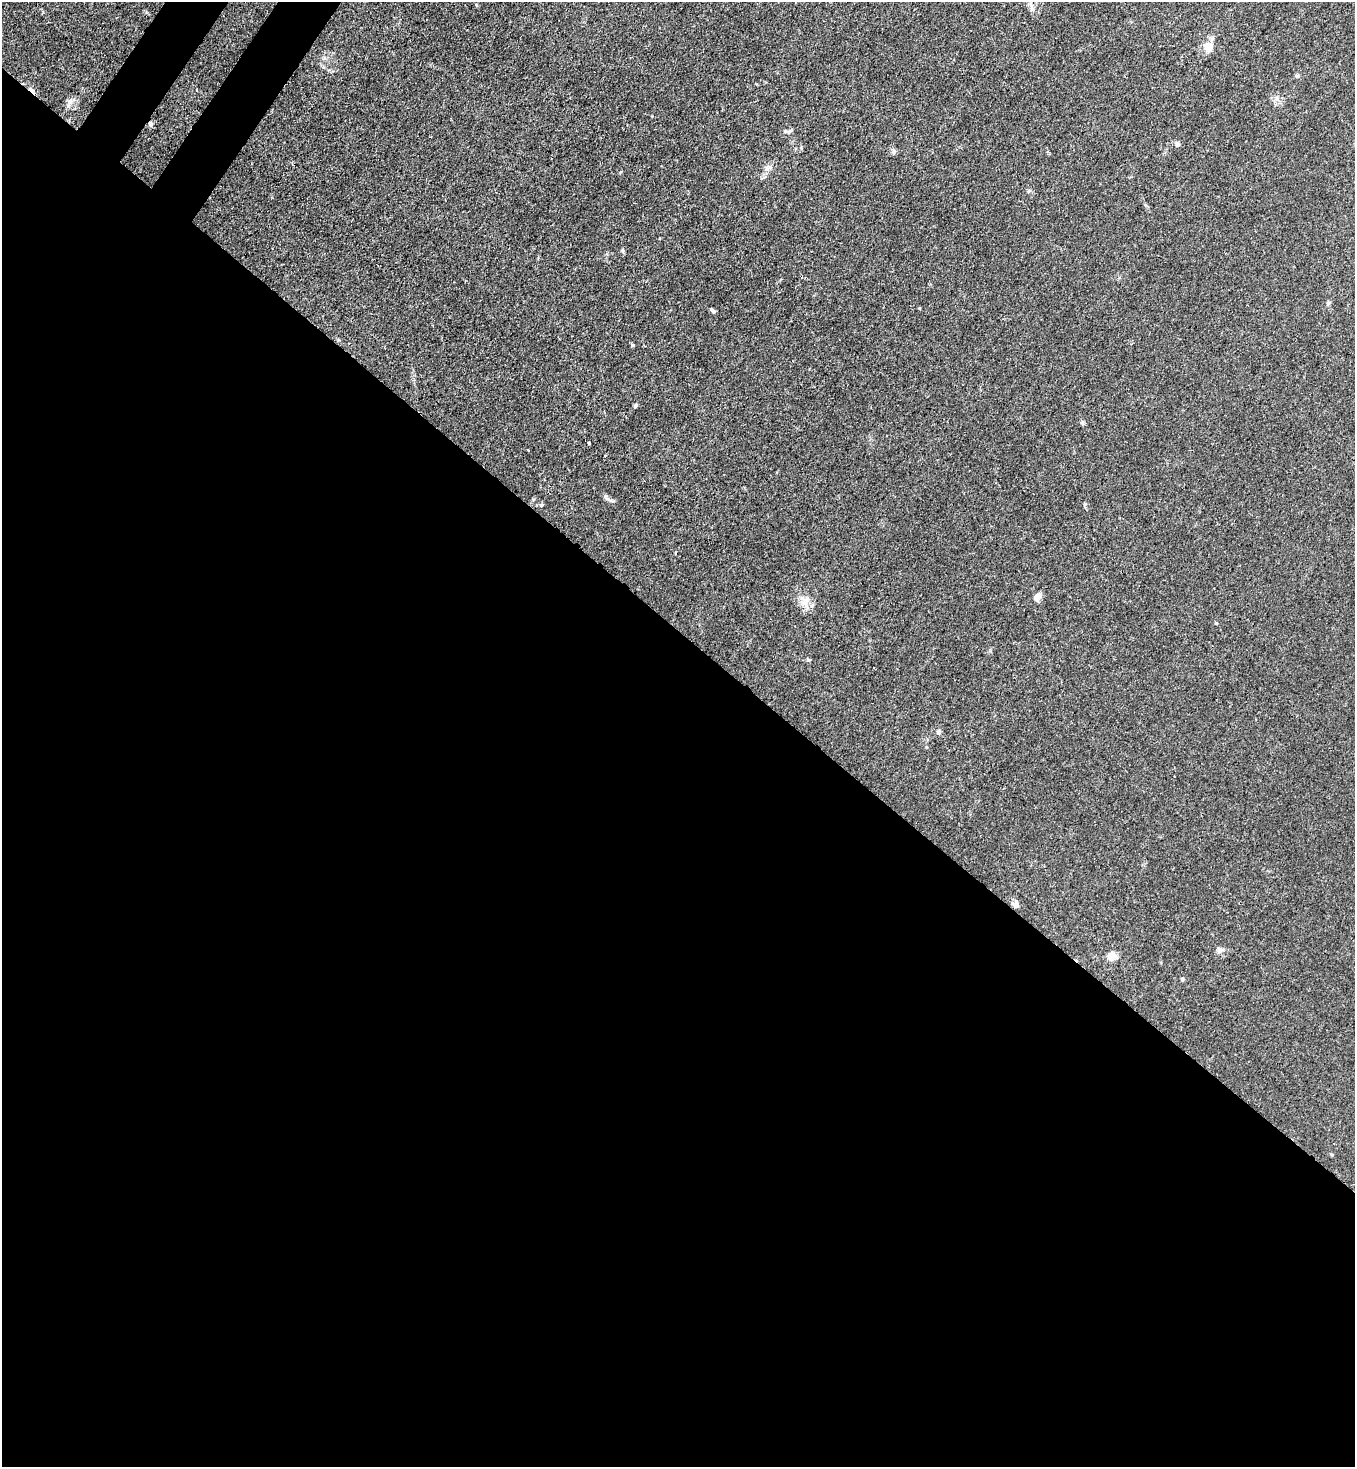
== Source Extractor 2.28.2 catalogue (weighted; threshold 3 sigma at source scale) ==
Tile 14 of 4 x 4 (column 2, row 4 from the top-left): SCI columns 1718-3070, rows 59-1523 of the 6001 x 5978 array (HDU 1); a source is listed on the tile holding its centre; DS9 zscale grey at full resolution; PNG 1357 x 1469 px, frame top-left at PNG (2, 2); no overlay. Shown black and unused: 58% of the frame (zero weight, under 3 of 4 exposures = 7% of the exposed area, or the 3 px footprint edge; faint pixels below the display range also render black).
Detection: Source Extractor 2.28.2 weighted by HDU 2 'WHT'; one run over the whole footprint, this tile lists its part. Background 0.0197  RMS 0.0025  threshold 0.0114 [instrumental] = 3 sigma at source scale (4.5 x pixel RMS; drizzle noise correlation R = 1.50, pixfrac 1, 0.05/0.05 arcsec/px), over >= 5 px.
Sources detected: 27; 2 cosmic-ray / hot-pixel residue — not listed; the other 25 listed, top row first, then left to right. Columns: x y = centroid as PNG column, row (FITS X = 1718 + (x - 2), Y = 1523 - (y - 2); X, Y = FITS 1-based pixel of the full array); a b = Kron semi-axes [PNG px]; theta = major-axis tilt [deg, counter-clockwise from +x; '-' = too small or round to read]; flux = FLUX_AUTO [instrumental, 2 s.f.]
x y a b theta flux
1032 9 7 4 -90 0.6
1208 48 11 10 - 2.9
1297 76 6 5 - 0.44
70 101 9 6 41 0.95
150 124 7 6 - 0.64
790 131 9 4 28 0.46
1178 144 7 6 - 0.53
770 167 6 5 - 0.52
622 251 7 3 -71 0.34
1328 303 7 4 33 0.4
712 311 7 4 -42 0.58
633 345 5 4 - 0.29
635 405 6 4 54 0.41
1082 423 7 5 -68 0.42
589 443 3 3 - 1.3
528 450 3 2 - 0.19
609 500 9 4 -19 0.61
1085 504 6 5 - 0.35
1037 597 8 5 55 2.4
805 601 16 8 61 2
938 732 6 5 - 0.49
1015 904 9 8 - 1.1
1220 950 8 7 - 0.97
1111 957 8 7 - 3
1182 979 5 4 - 0.35
Overlapping masked pixels (flux is a lower limit): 1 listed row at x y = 150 124
Unlisted compact peaks at least as high as the median listed source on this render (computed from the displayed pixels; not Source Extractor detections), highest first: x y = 1216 623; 894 151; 652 116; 809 660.